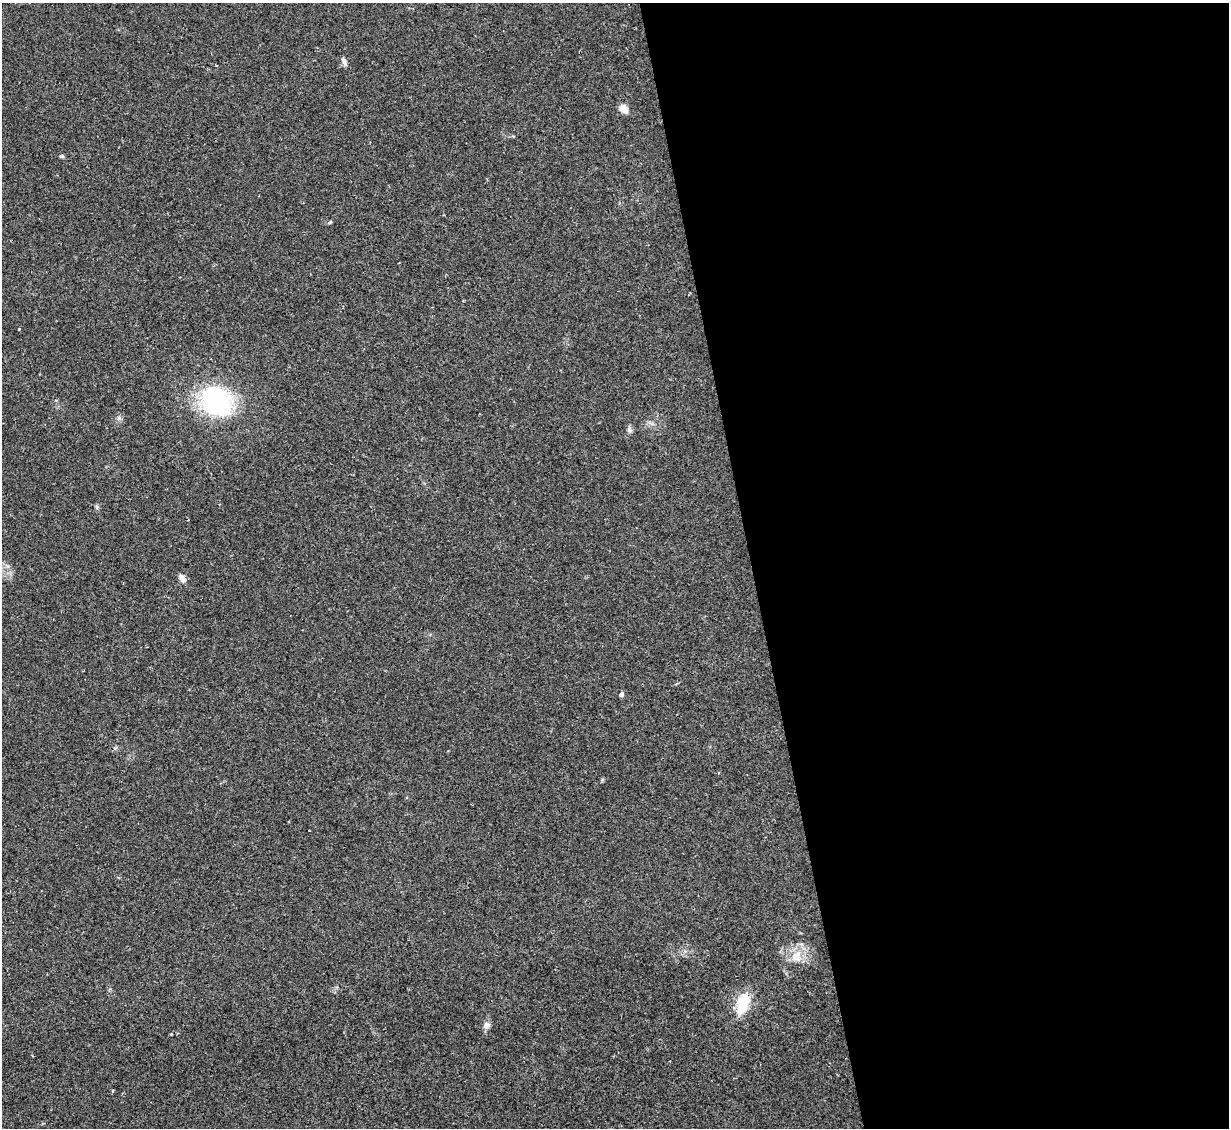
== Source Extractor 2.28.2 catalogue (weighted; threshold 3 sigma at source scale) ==
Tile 8 of 4 x 4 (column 4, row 2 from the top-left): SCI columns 3682-4908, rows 2502-3627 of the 4908 x 4890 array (HDU 1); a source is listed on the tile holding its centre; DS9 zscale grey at full resolution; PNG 1231 x 1130 px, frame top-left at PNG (2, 3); no overlay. Shown black and unused: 39% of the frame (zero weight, under 2 of 3 exposures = <1% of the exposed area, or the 3 px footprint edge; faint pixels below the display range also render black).
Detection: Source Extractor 2.28.2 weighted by HDU 2 'WHT'; one run over the whole footprint, this tile lists its part. Background 0.0692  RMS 0.0091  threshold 0.0411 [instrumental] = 3 sigma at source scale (4.5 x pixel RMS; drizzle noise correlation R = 1.50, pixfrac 1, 0.05/0.05 arcsec/px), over >= 5 px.
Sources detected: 13; all 13 listed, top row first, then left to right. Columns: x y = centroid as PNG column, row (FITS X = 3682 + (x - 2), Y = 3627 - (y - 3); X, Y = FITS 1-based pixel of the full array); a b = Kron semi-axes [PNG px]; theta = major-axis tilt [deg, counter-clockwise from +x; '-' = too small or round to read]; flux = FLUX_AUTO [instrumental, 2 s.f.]
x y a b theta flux
344 61 9 5 -68 3.2
624 108 11 8 -46 6.7
62 156 5 4 - 1.5
330 222 6 3 19 1.1
19 329 3 2 - 0.85
216 401 31 25 -42 120
629 430 9 6 -72 2.6
182 578 11 6 -49 4.2
621 694 4 4 - 3.3
796 956 17 13 79 13
743 1004 25 11 72 29
487 1025 8 8 - 3.9
113 1091 3 3 - 0.98